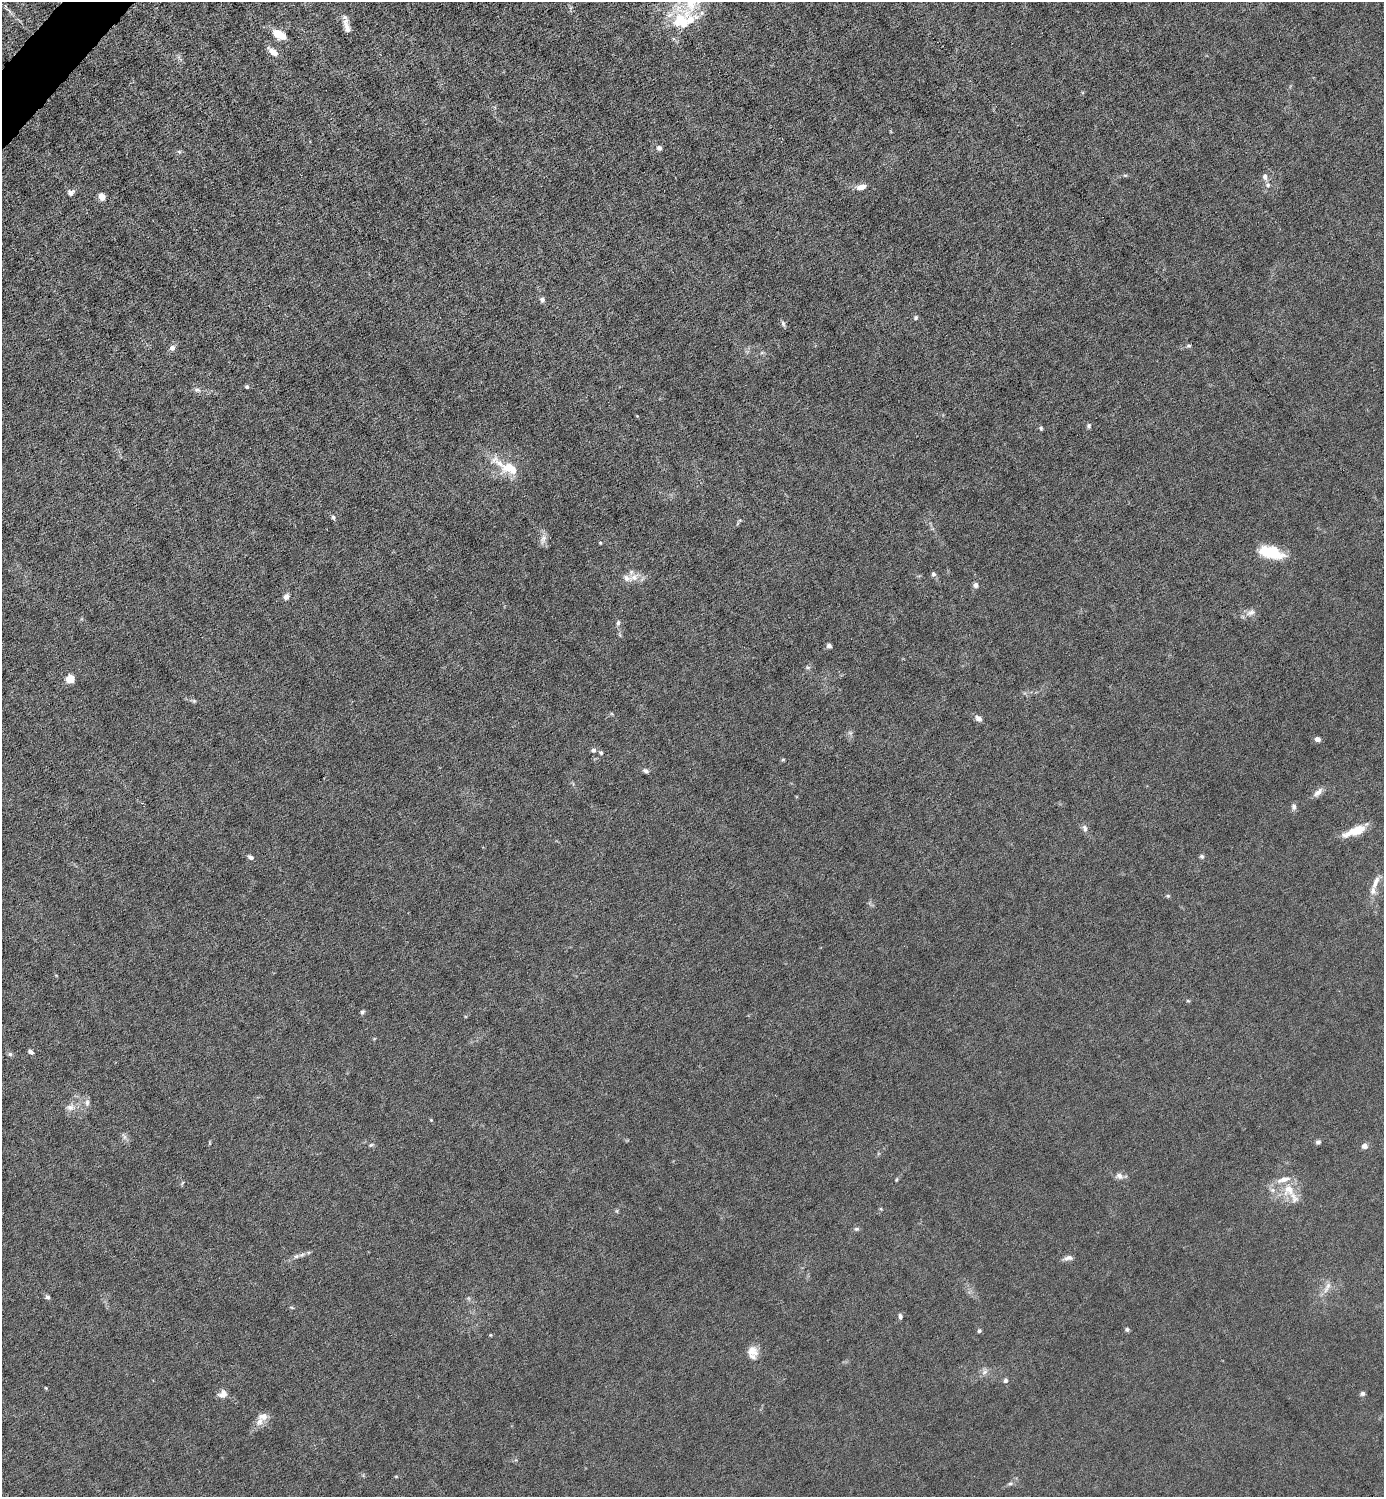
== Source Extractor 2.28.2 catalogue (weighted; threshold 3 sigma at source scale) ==
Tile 11 of 4 x 4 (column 3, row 3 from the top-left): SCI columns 2920-4301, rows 1496-2990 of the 5980 x 5980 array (HDU 1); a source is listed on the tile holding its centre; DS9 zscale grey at full resolution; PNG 1386 x 1499 px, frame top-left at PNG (2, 2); no overlay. Shown black and unused: <1% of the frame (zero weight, under 6 of 12 exposures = <1% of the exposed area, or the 3 px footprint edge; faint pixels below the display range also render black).
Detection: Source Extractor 2.28.2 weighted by HDU 2 'WHT'; one run over the whole footprint, this tile lists its part. Background 0.0143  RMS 0.003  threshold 0.0125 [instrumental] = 3 sigma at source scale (4.09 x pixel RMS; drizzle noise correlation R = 1.36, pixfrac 0.8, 0.05/0.05 arcsec/px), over >= 5 px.
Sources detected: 87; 8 inside a brighter listed object's ellipse — not listed separately; the other 79 listed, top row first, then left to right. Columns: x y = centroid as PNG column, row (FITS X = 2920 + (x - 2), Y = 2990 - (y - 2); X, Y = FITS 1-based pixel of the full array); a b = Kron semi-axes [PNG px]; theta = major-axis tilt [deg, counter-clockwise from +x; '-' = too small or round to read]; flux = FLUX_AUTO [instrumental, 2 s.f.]
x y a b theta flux
681 21 35 21 -69 13
347 28 17 8 -79 1.9
279 34 11 6 -29 7
273 52 12 6 -41 2.2
659 148 6 6 - 0.81
179 151 6 4 -20 0.39
1125 175 6 4 -18 0.33
1265 177 9 6 88 1.1
1268 185 7 5 22 0.64
861 187 10 6 13 2.1
71 192 8 6 18 1.1
102 197 7 5 -57 2.5
542 300 6 6 - 0.79
916 317 6 5 - 0.51
783 323 8 5 -64 0.62
1189 346 7 3 8 0.38
172 348 7 6 - 1.1
247 387 4 4 - 0.49
197 390 7 6 - 0.74
1089 426 7 5 87 0.52
1041 428 5 5 - 0.4
509 468 41 15 -27 8.1
333 517 6 5 - 0.61
543 539 13 7 59 1.4
600 543 4 4 - 0.27
1270 552 21 10 -13 12
933 574 6 6 - 0.6
634 577 14 10 35 2.5
976 585 6 5 - 1.1
286 597 7 6 - 1.2
1251 613 13 7 23 1.5
618 623 7 5 80 0.65
829 646 5 5 - 0.79
808 667 6 4 0 0.45
70 679 5 5 - 11
194 701 6 5 - 0.42
978 718 8 6 -38 1.3
1318 739 6 5 - 1.3
593 750 6 5 - 0.84
601 753 6 5 - 0.49
783 759 5 3 - 0.31
645 771 7 5 -17 0.67
1318 792 15 7 44 1.5
1294 807 8 7 - 0.83
1085 828 9 6 -72 0.9
1356 831 25 8 20 6.4
1202 856 6 6 - 0.53
251 857 6 5 - 0.86
1376 882 21 7 68 2.3
1168 896 5 5 - 0.35
362 1012 6 5 - 0.43
31 1052 6 4 -36 0.73
10 1054 6 5 - 0.53
87 1103 9 6 89 0.97
70 1107 10 8 -1 1.5
431 1120 4 4 - 0.22
124 1137 7 4 71 0.62
1318 1142 7 5 27 0.62
371 1145 6 4 43 0.38
1365 1146 7 6 - 1.2
1119 1176 11 8 -31 1.2
896 1180 5 4 - 0.28
1289 1190 18 18 - 5.5
856 1229 7 5 14 0.55
296 1256 7 5 20 0.74
1068 1258 13 6 12 1.2
1328 1285 14 6 58 1.5
47 1297 5 5 - 0.72
900 1316 7 5 -85 0.68
1127 1329 5 5 - 0.53
979 1331 5 5 - 0.56
752 1351 14 13 - 2.8
984 1372 10 6 28 1.1
1005 1380 6 5 - 0.69
46 1388 5 3 - 0.28
1363 1393 6 5 - 0.64
223 1394 11 8 37 1.8
263 1416 13 9 8 2.1
1010 1484 8 4 8 0.52